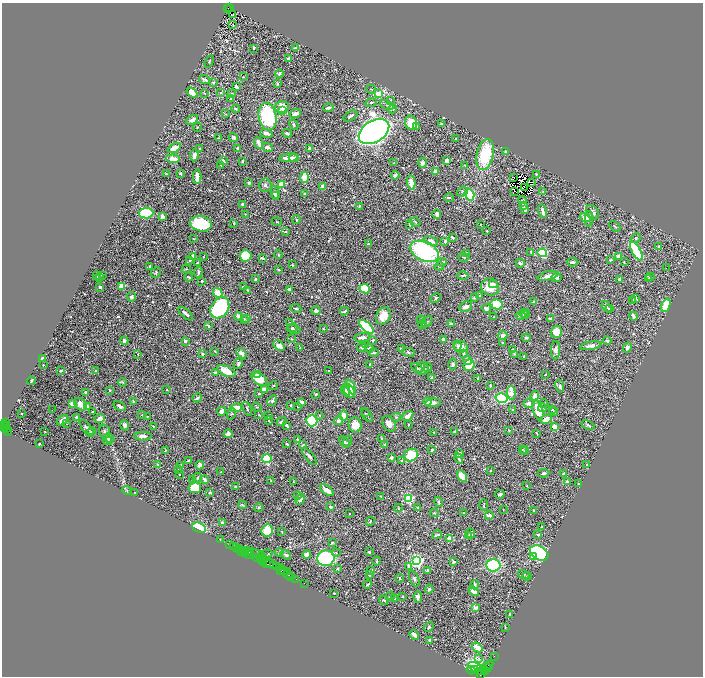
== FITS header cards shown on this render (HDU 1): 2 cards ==
NAXIS1  =                 1402
NAXIS2  =                 1348

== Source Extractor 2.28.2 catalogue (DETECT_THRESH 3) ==
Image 1402 x 1348 px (HDU 1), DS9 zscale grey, zoomed out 1/2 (1 PNG px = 2 x 2 image px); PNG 705 x 678 px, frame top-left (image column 2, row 1347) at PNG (2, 3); each listed source drawn as its Kron ellipse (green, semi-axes under 4 px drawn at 4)
Background 0.834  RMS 0.02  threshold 0.0585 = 3 sigma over >= 5 px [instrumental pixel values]
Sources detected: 824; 82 cannot appear on this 1/2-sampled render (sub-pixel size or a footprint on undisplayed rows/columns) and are neither listed nor drawn; of the other 742, the 500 brightest by FLUX_AUTO listed and drawn (242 fainter detections omitted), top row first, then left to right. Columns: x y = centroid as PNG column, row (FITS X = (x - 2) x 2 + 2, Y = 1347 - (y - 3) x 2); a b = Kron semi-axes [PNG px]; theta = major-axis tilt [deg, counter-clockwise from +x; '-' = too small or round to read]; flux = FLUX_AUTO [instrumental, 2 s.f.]
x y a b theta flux
230 8 3 2 - 230
227 9 3 1 - 180
233 14 2 1 - 5.8
233 24 2 1 - 71
254 48 2 2 - 7.3
295 48 4 3 - 9.3
289 58 3 2 - 19
209 62 6 3 70 6
279 74 4 3 - 8.5
243 77 3 2 - 3.2
205 80 5 3 - 11
213 83 3 3 - 4.8
277 84 4 3 - 5
236 87 4 2 - 19
371 89 5 3 - 4.1
192 92 6 3 -38 53
204 93 3 2 - 3.9
221 93 3 2 - 3.2
231 94 2 2 - 3.1
378 94 3 3 - 76
231 98 2 1 - 4.9
390 100 3 3 - 4
371 102 6 3 11 4.3
387 105 7 3 -28 8.2
282 107 7 6 - 62
328 108 5 3 - 15
236 109 4 3 - 5.9
393 109 4 3 - 8.4
282 111 3 3 - 12
225 114 3 3 - 3
295 114 6 3 18 35
350 116 8 3 30 13
268 117 14 8 -79 370
192 120 7 3 31 21
411 123 7 6 - 110
442 123 3 2 - 6.8
294 125 5 3 - 5.8
417 126 3 2 - 4.1
197 127 4 3 - 3.3
374 131 17 11 31 5000
266 133 6 3 -17 29
287 133 4 2 - 9.1
233 137 5 3 - 11
218 138 3 2 - 6
456 139 3 2 - 3.5
259 143 6 3 -66 28
268 147 5 3 - 17
174 148 7 3 29 50
238 148 4 3 - 12
199 149 3 2 - 4.1
310 149 3 2 - 18
506 152 3 3 - 10
485 154 15 8 79 250
194 155 6 3 80 35
288 158 9 3 5 47
294 158 5 3 - 16
173 159 7 4 -6 30
223 161 4 2 - 13
242 161 3 2 - 5.1
447 161 4 3 - 29
394 163 4 3 - 4.3
422 163 5 4 - 17
221 165 2 2 - 6
464 165 3 2 - 3
435 171 3 2 - 37
180 173 2 2 - 10
167 174 4 2 - 5.5
536 174 3 2 - 4.5
395 175 4 2 - 13
197 177 7 3 -90 43
304 177 5 3 - 130
514 177 2 1 - 7.1
411 182 7 4 -81 42
532 182 2 1 - 8.1
249 183 4 3 - 7.7
282 184 4 2 - 160
265 185 6 6 - 12
323 186 3 2 - 43
524 188 2 1 - 4.1
514 191 2 1 - 3
463 192 6 3 39 8.4
543 192 4 3 - 3.1
275 193 7 4 -80 18
305 193 4 2 - 4
469 195 6 4 -71 290
276 196 2 2 - 4.6
449 198 5 3 - 6.7
523 200 4 2 - 4.4
243 205 4 3 - 21
359 206 3 2 - 5.7
523 206 3 3 - 33
525 210 2 2 - 9.1
543 211 7 2 -76 26
592 212 8 6 -55 17
146 213 7 5 3 210
245 214 4 3 - 3
437 214 5 4 - 19
162 216 3 3 - 34
585 217 5 4 - 39
589 219 7 4 -88 20
296 220 4 3 - 5
277 222 5 3 - 4
415 222 5 3 - 4.9
234 223 3 2 - 6.4
201 224 11 7 -11 290
410 224 4 2 - 7.7
480 224 3 3 - 3.1
615 226 7 2 -39 4.2
487 231 2 2 - 3.7
285 232 4 3 - 5
452 237 3 2 - 10
636 238 5 3 - 3.5
194 239 2 2 - 3.1
431 241 8 3 -21 25
445 241 4 3 - 6.8
368 243 3 2 - 4.2
659 246 3 3 - 5
425 251 15 9 -24 590
636 251 10 4 -60 360
531 252 3 2 - 4.2
467 253 3 2 - 9
542 253 5 4 - 300
278 255 4 3 - 3.5
193 256 4 3 - 21
246 256 6 5 - 200
619 256 4 4 - 30
203 257 3 2 - 3.4
464 257 5 2 - 5.7
262 258 4 2 - 5.9
190 260 2 2 - 8.6
610 260 4 3 - 5.5
442 262 5 3 - 13
572 262 5 2 - 8.5
624 262 2 2 - 3.5
197 263 4 2 - 5.6
520 263 4 3 - 10
292 265 3 2 - 3.9
150 266 3 3 - 6.3
439 266 5 3 - 6.2
667 268 2 1 - 26
186 269 4 3 - 3.2
278 269 3 2 - 4.7
156 272 6 4 42 6.6
198 272 5 3 - 7.6
97 275 3 2 - 9.2
102 275 3 3 - 3.2
463 276 5 2 - 5.5
548 276 10 3 14 29
99 277 3 2 - 2.9
189 277 4 2 - 6.4
556 277 5 4 - 12
650 277 4 4 - 5
648 278 4 3 - 3.2
255 279 3 2 - 9.3
619 279 3 3 - 9.9
202 281 3 3 - 4
493 284 4 3 - 9.7
122 286 4 3 - 100
100 287 3 2 - 18
243 287 3 2 - 5.2
490 287 9 8 - 82
289 289 3 3 - 8.3
365 289 5 4 - 160
248 290 4 3 - 5.2
218 293 5 4 - 67
479 296 3 3 - 3
132 297 5 4 - 9.4
436 298 6 3 45 4.8
474 298 3 2 - 6
636 298 3 3 - 4.7
632 300 4 3 - 3.8
534 302 4 2 - 4.6
497 304 6 5 - 96
666 305 7 4 72 110
466 307 7 4 22 17
606 307 6 3 -54 8.5
220 308 11 8 55 720
486 308 4 3 - 25
609 308 3 3 - 3.7
296 309 5 3 - 7.9
316 311 5 4 - 16
344 311 4 2 - 6.2
524 313 4 4 - 6.3
186 314 8 2 -40 14
526 314 4 3 - 11
238 316 4 3 - 12
383 316 9 7 63 74
521 316 5 3 - 7.9
633 316 4 2 - 18
494 317 3 3 - 3.8
550 318 4 2 - 6
244 319 3 2 - 3.7
247 319 2 2 - 3.8
421 320 4 2 - 3
427 322 6 3 43 6.2
290 323 3 3 - 5.3
422 324 4 3 - 4.5
451 324 2 2 - 20
209 326 3 2 - 5.3
366 327 9 4 -42 300
293 328 5 3 - 6.1
294 329 7 3 -12 7.9
323 329 2 2 - 3.6
556 332 6 5 - 84
503 335 4 4 - 21
362 337 8 3 5 23
526 337 4 4 - 5.9
292 339 3 2 - 2.9
443 339 3 2 - 14
373 340 4 3 - 8.4
124 341 4 3 - 10
185 341 4 3 - 9.2
607 341 4 3 - 8.2
503 343 2 2 - 7.5
366 344 3 3 - 5.1
279 346 6 4 -32 25
457 346 5 3 - 6.9
591 346 10 4 10 18
362 347 5 3 - 11
461 347 7 5 -14 31
627 347 5 4 - 13
300 348 2 2 - 3.2
369 348 4 3 - 8
401 349 3 2 - 6.3
512 350 3 2 - 6.1
556 350 9 4 87 19
215 351 3 2 - 3.3
408 352 6 3 -11 7.7
242 353 6 4 -53 15
374 353 5 2 - 7
138 354 3 2 - 3.9
203 354 4 3 - 8.1
464 354 3 3 - 6.4
514 354 4 3 - 4.3
524 357 3 3 - 3
43 359 3 3 - 12
467 360 4 4 - 17
238 364 5 4 - 9.8
453 364 5 4 - 9.2
43 365 2 2 - 3.7
370 365 3 2 - 4.7
469 365 6 5 - 98
417 368 6 3 -32 6.6
428 368 4 4 - 6.1
422 369 6 6 - 20
61 371 3 2 - 5.9
95 371 2 2 - 5.5
226 371 10 5 -25 75
329 371 2 2 - 3.8
215 373 3 3 - 13
545 374 3 2 - 3.3
258 375 3 2 - 9.5
431 378 2 2 - 22
477 378 3 2 - 4.2
259 379 9 5 -38 86
31 381 4 2 - 6.1
123 382 4 3 - 5.2
490 385 3 2 - 5.1
273 386 5 2 - 3.7
560 386 6 4 -81 10
351 387 8 4 -66 78
264 389 4 3 - 37
109 390 2 2 - 3.8
167 390 2 2 - 7.4
346 390 6 3 -69 17
349 391 7 5 -57 66
85 393 3 2 - 5.3
511 393 7 3 -88 66
259 394 3 2 - 9
316 394 3 3 - 8.4
535 396 5 3 - 35
197 398 5 2 - 9.4
502 398 6 4 -16 500
133 401 3 2 - 6.8
272 401 6 4 56 7.6
428 401 4 3 - 21
301 402 4 3 - 22
433 403 8 3 7 22
529 403 5 3 - 23
544 403 5 3 - 4.8
72 404 3 3 - 50
80 404 7 5 -49 30
291 405 4 3 - 4.9
87 406 3 2 - 25
119 406 6 3 -33 16
298 406 3 2 - 5
257 407 5 4 - 5.6
236 408 5 4 - 71
542 408 4 4 - 5.8
247 409 7 2 -68 5.9
552 409 4 3 - 4.9
52 410 2 1 - 4.4
513 410 3 2 - 9.6
538 410 10 5 -76 99
222 411 4 3 - 36
92 412 3 2 - 6.4
554 412 4 2 - 2.9
365 413 3 3 - 3.5
21 414 2 2 - 10
231 414 6 3 77 4
142 415 3 3 - 5.1
259 415 2 1 - 3.3
320 415 3 3 - 3.6
344 415 5 3 - 39
367 415 7 3 -53 4.1
147 416 3 2 - 4
268 416 3 3 - 10
408 416 6 3 37 33
76 417 3 2 - 7.4
396 417 4 4 - 5.7
100 419 5 3 - 30
546 419 6 4 23 32
63 420 7 4 36 27
269 420 4 3 - 4.5
312 421 5 5 - 640
338 421 4 4 - 10
6 422 3 2 - 140
282 422 5 2 - 10
66 424 2 1 - 3.9
389 424 8 6 -52 32
408 424 2 2 - 3.5
4 425 2 1 - 110
6 425 3 2 - 190
125 425 5 4 - 12
355 425 7 6 - 58
588 425 7 3 -26 8.5
153 426 2 2 - 3.4
287 426 3 2 - 16
554 426 4 3 - 42
5 427 2 1 - 160
3 428 3 2 - 170
87 428 9 4 -46 12
7 429 2 2 - 280
509 430 3 2 - 4.5
7 431 4 2 - 120
45 431 2 2 - 3.3
104 431 7 5 -71 12
91 432 6 3 45 5.7
434 432 3 2 - 4.1
454 432 4 2 - 5.2
537 433 4 2 - 4.7
228 434 4 3 - 32
143 436 9 4 2 27
109 438 5 3 - 23
382 438 3 2 - 5.8
297 440 2 2 - 4.6
108 441 4 3 - 5
347 441 6 3 70 6.5
344 442 6 3 -45 14
39 444 2 2 - 3.5
287 444 3 2 - 9.3
303 445 3 2 - 5
385 445 3 2 - 6.3
432 450 2 2 - 9.8
522 450 3 3 - 3.4
165 451 3 2 - 5.7
525 451 4 3 - 3.8
460 453 3 2 - 9.1
411 455 7 6 - 120
309 456 10 3 -50 14
267 458 5 4 - 210
391 458 3 2 - 10
459 459 5 2 - 9.3
189 461 4 3 - 12
401 461 3 2 - 3.8
158 465 4 2 - 3.9
180 465 3 3 - 6.8
200 465 4 4 - 22
587 465 2 2 - 8.5
178 470 4 2 - 3.1
490 471 2 2 - 3.1
221 472 4 3 - 3.3
544 473 5 3 - 11
564 473 4 2 - 4.3
180 474 2 2 - 3
462 476 6 4 -56 61
197 478 5 3 - 6.4
193 479 2 1 - 13
205 480 4 3 - 11
271 480 2 2 - 4.2
293 482 2 2 - 3.2
567 482 4 3 - 15
578 484 2 2 - 5.7
527 486 2 2 - 3.2
235 487 3 3 - 8.2
195 488 6 5 - 82
327 490 8 3 -36 32
127 491 5 3 - 4
135 492 2 2 - 7.3
210 492 4 3 - 8.2
500 494 4 3 - 11
298 496 4 3 - 3.5
381 496 3 2 - 3.4
300 499 5 3 - 18
409 499 3 3 - 540
438 502 5 3 - 6.4
242 505 4 3 - 5.4
484 505 6 2 88 3.3
259 507 4 4 - 5.2
331 507 2 2 - 13
417 507 3 2 - 4
398 508 4 2 - 3.7
503 510 2 2 - 3
533 510 2 2 - 4.1
434 513 4 3 - 4.8
464 513 2 2 - 3
349 514 2 2 - 3.5
489 515 4 2 - 23
370 521 4 3 - 3.7
222 522 4 4 - 8
542 527 4 2 - 6.4
199 528 7 5 -24 280
267 531 6 5 - 150
282 532 4 2 - 3.5
470 533 5 3 - 15
437 535 5 3 - 6.3
538 535 4 2 - 4.3
469 536 3 2 - 3
450 539 3 3 - 49
220 540 2 1 - 13
332 542 3 2 - 3
230 545 2 1 - 130
234 546 2 1 - 46
237 548 2 2 - 240
241 549 4 2 - 91
239 550 2 1 - 55
247 550 2 1 - 150
242 551 2 1 - 180
250 552 2 1 - 100
279 552 4 3 - 4
336 552 4 3 - 3.7
369 552 3 2 - 8.6
245 553 3 1 - 130
539 553 10 6 -31 900
248 554 5 2 - 130
257 554 11 3 -24 34
265 554 8 2 18 6
307 554 4 3 - 45
249 555 4 1 - 130
286 555 5 3 - 9.4
533 557 2 2 - 24
257 558 4 3 - 330
326 558 8 7 - 600
261 559 3 2 - 150
263 559 3 2 - 370
377 561 4 2 - 5.4
417 561 4 3 - 1400
263 562 3 1 - 180
454 562 3 2 - 8.1
270 563 4 3 - 370
267 564 3 2 - 140
273 565 3 2 - 260
493 565 7 6 - 460
276 566 3 1 - 78
409 566 4 3 - 17
279 567 2 1 - 80
337 569 3 2 - 5.3
283 570 2 1 - 120
371 570 4 2 - 5.1
281 571 2 1 - 110
428 571 2 2 - 32
287 572 2 1 - 45
287 574 5 2 - 170
524 574 6 4 -18 7.9
369 575 2 2 - 12
291 576 2 1 - 120
527 576 4 3 - 4.2
400 578 4 3 - 5.5
414 578 8 4 -67 9
296 579 2 1 - 55
304 583 2 1 - 39
367 584 4 2 - 5.7
475 585 4 4 - 6.6
429 589 4 3 - 8.9
474 591 6 3 -39 23
334 593 2 2 - 3.6
390 596 5 3 - 4.6
403 596 3 3 - 3.5
418 597 6 4 -85 14
395 599 2 2 - 6.1
384 600 5 3 - 5.6
476 608 4 4 - 18
509 614 3 2 - 3.2
429 627 5 3 - 5.6
505 627 3 2 - 3
414 635 5 2 - 31
430 640 2 2 - 5.6
477 647 6 3 -38 64
494 656 2 1 - 37
478 658 3 2 - 3.4
488 665 5 1 - 150
478 668 10 4 -31 940
481 668 2 1 - 100
484 668 4 2 - 110
487 668 4 4 - 270
471 670 4 2 - 220
475 670 3 1 - 150
482 671 4 2 - 270
485 671 4 1 - 86
481 675 3 2 - 110
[242 fainter detections neither listed nor drawn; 82 sub-pixel or undisplayed-footprint detections neither listed nor drawn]